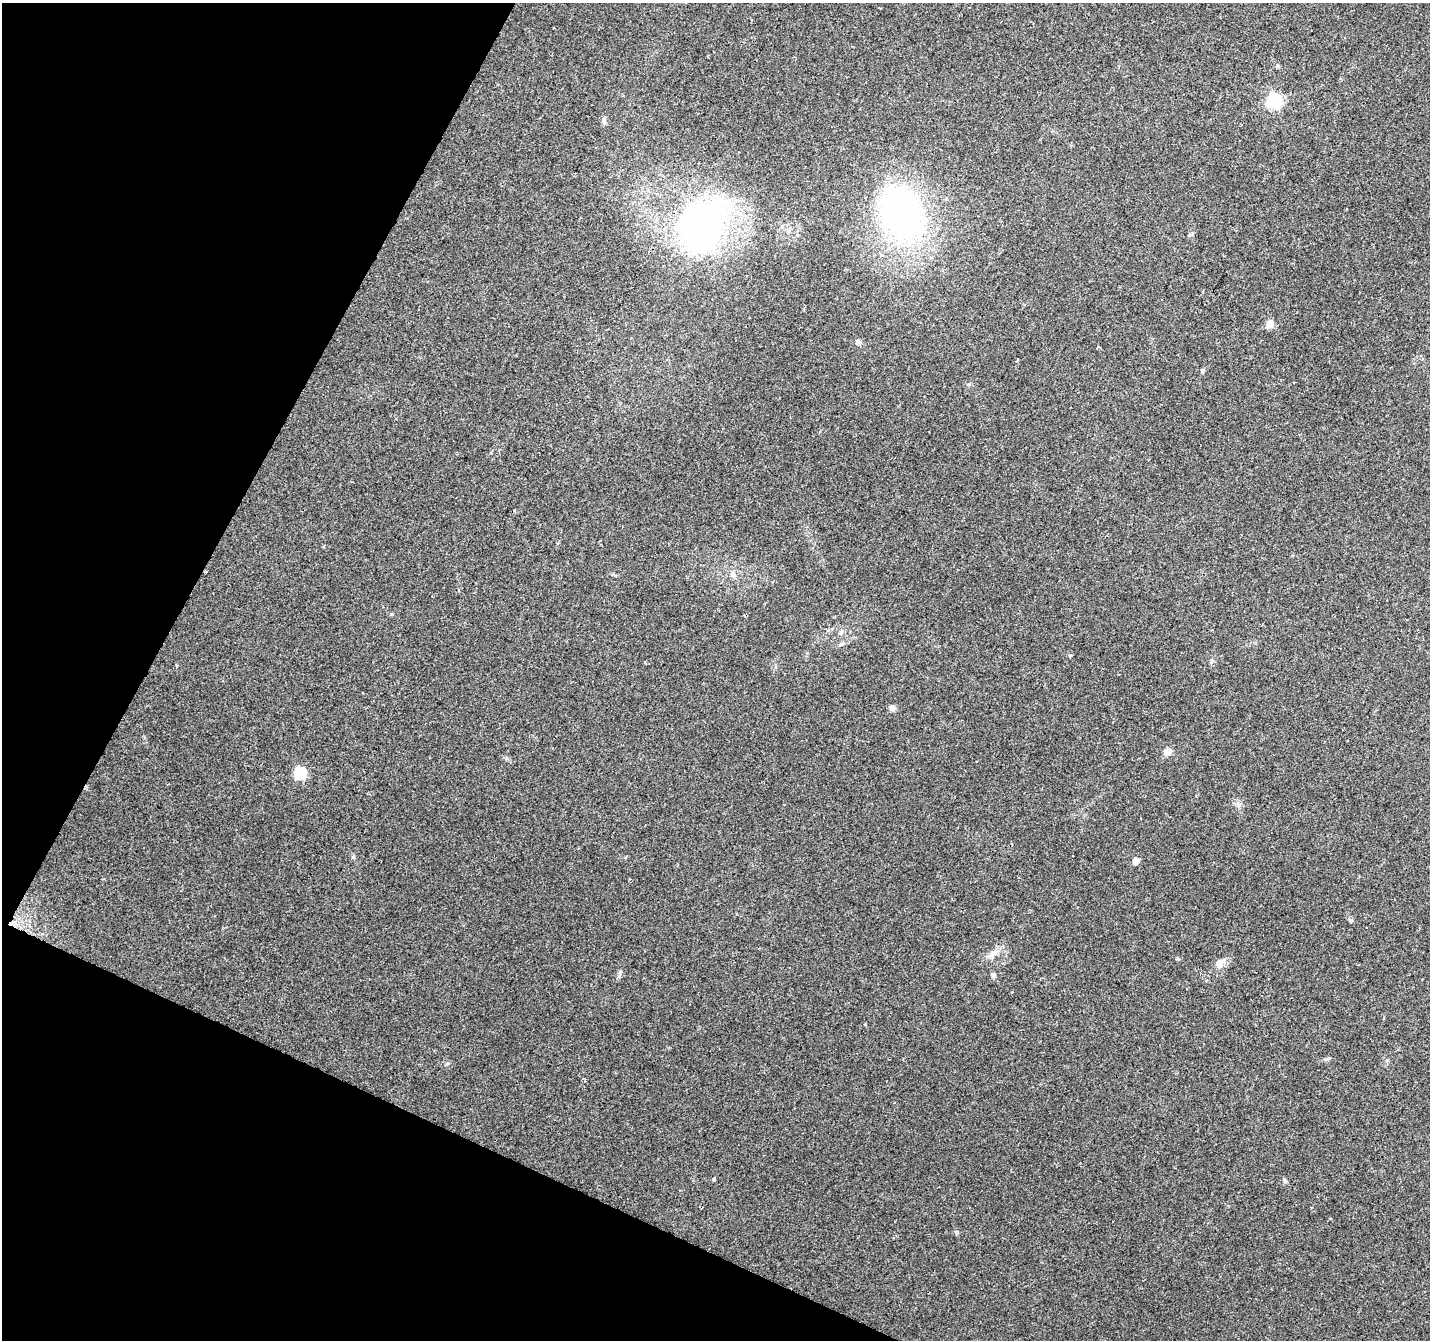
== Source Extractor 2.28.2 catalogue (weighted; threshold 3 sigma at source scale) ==
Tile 9 of 4 x 4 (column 1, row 3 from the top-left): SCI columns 1-1428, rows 1543-2880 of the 5720 x 5825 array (HDU 1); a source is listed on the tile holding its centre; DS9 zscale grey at full resolution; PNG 1432 x 1342 px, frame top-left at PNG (2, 3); no overlay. Shown black and unused: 22% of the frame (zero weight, under 2 of 3 exposures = <1% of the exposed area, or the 3 px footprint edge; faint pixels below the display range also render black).
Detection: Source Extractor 2.28.2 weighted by HDU 2 'WHT'; one run over the whole footprint, this tile lists its part. Background 0.0704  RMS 0.0063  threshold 0.0286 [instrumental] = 3 sigma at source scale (4.5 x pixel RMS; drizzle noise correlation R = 1.50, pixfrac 1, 0.0396/0.0396 arcsec/px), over >= 5 px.
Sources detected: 24; all 24 listed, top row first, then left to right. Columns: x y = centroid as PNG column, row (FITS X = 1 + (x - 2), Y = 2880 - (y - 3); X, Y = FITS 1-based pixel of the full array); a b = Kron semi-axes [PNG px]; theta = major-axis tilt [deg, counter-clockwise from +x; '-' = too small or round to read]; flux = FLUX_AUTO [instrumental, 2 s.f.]
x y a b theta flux
1274 100 6 6 - 130
604 120 11 5 -90 1.9
902 213 38 29 -71 240
702 225 45 35 55 250
1203 292 3 2 - 0.9
1270 324 5 5 - 14
858 342 8 6 -50 1.5
1098 347 4 3 - 0.94
205 572 3 2 - 0.63
733 574 8 7 - 2.6
392 614 5 3 - 0.6
841 644 6 4 19 0.99
1070 656 4 4 - 0.94
176 665 4 4 - 0.72
892 708 8 7 - 2.1
1167 752 10 8 25 3.7
300 773 6 6 - 61
1238 805 8 4 -45 1.6
1136 861 5 5 - 8.2
994 952 12 7 32 3.8
1219 963 14 10 37 4.7
993 975 7 6 - 1.4
585 1080 4 3 - 1.5
713 1179 4 3 - 0.92
Overlapping masked pixels (flux is a lower limit): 2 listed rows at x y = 702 225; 205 572
Unlisted compact peaks at least as high as the median listed source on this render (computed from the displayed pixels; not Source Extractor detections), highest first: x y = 353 857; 1285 1181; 865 1024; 956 1232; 620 972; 1350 921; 1202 371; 1329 1058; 1177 959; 447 1064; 969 384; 1189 235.